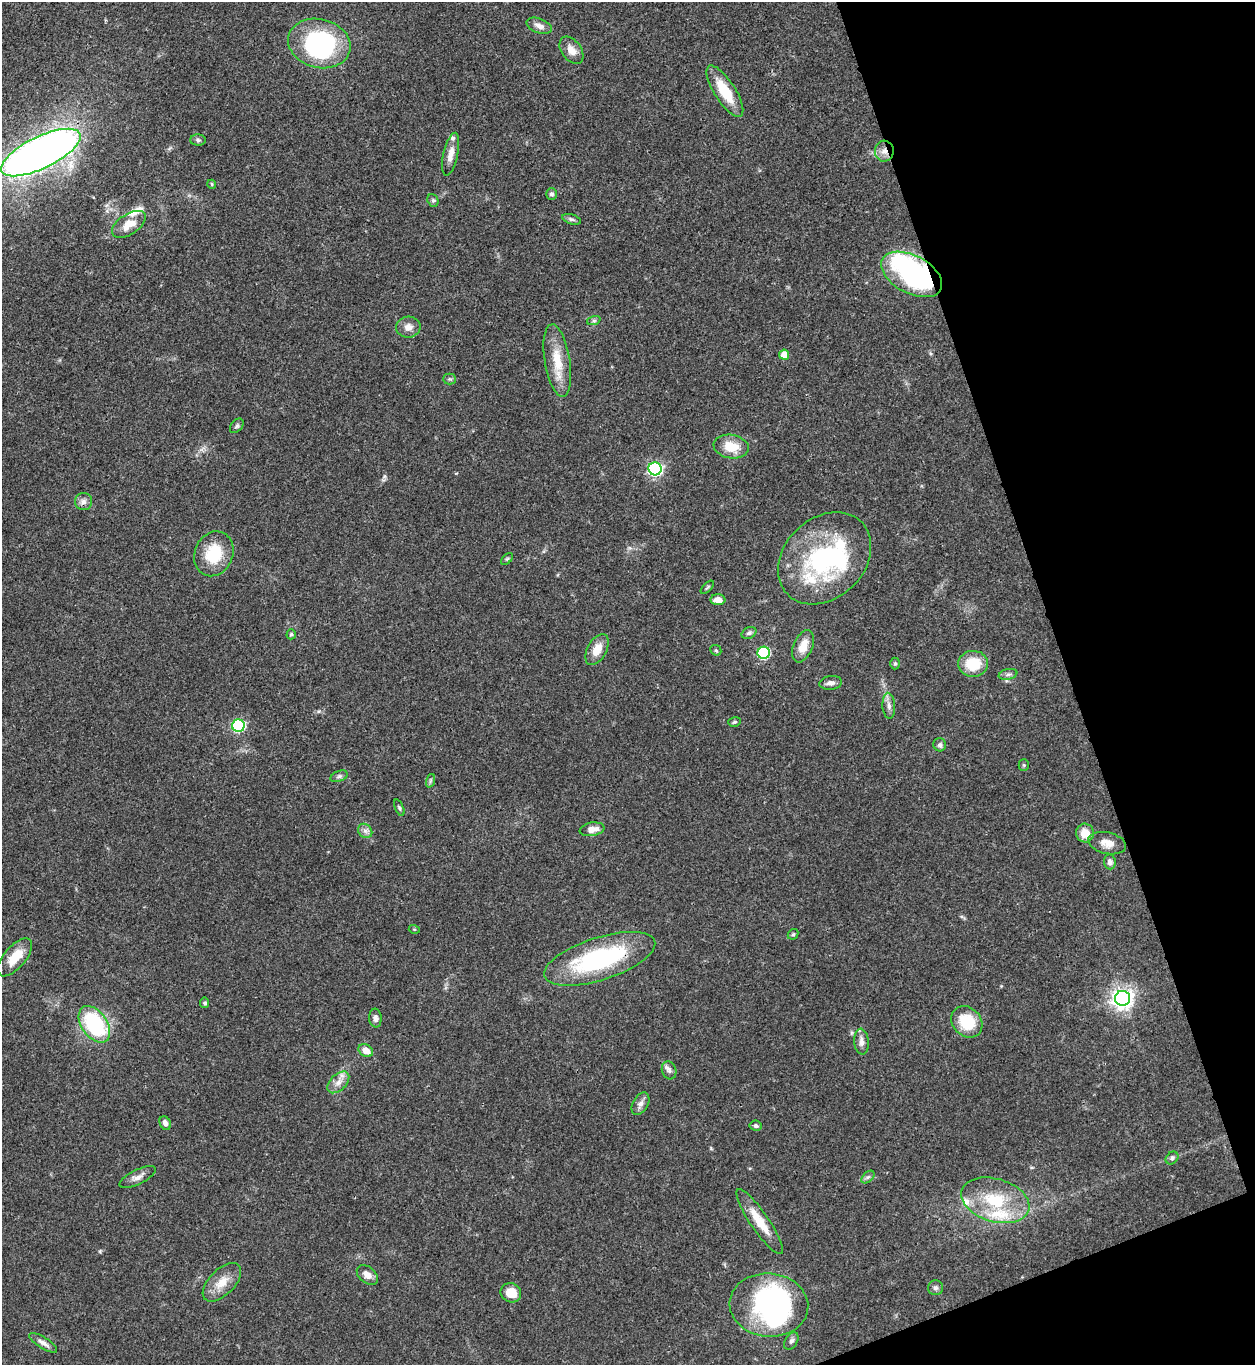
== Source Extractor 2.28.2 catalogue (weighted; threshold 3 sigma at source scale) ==
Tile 12 of 4 x 4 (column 4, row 3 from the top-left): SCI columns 4039-5291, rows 1365-2727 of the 5443 x 5458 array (HDU 1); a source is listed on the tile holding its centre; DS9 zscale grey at full resolution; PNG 1257 x 1367 px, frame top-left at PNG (2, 2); each listed source drawn as its Kron ellipse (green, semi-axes under 4 px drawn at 4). Shown black and unused: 17% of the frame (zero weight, under 3 of 4 exposures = <1% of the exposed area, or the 3 px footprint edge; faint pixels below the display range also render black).
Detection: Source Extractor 2.28.2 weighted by HDU 2 'WHT'; one run over the whole footprint, this tile lists its part. Background 0.062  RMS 0.0052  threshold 0.0232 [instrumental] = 3 sigma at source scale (4.5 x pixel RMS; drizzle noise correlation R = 1.50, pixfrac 1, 0.05/0.05 arcsec/px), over >= 5 px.
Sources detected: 89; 4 inside a brighter object's white glare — neither listed nor drawn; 6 inside a brighter listed object's ellipse — not listed separately; the other 79 listed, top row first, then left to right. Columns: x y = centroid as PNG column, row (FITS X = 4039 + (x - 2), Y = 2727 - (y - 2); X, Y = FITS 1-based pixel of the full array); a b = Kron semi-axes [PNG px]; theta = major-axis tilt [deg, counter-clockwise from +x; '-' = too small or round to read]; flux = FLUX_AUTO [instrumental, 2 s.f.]
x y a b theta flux
539 26 13 7 -21 3.3
319 43 32 24 -15 67
571 50 15 9 -55 4.5
725 91 30 10 -57 16
198 140 8 5 -1 1.2
884 151 10 9 - 3.9
41 152 43 16 26 420
451 154 22 7 77 4.6
212 184 5 4 - 0.6
551 194 6 5 - 1.3
433 200 6 5 - 0.96
572 219 9 5 -16 1.2
129 224 19 10 33 7.2
912 274 33 19 -28 110
594 320 7 4 19 1
408 327 12 10 3 3.8
784 355 5 5 - 6.3
557 361 37 12 -81 14
449 379 6 5 - 0.93
237 426 8 5 50 1
731 447 17 12 -10 11
655 469 6 6 - 110
83 502 8 8 - 2.3
214 554 23 19 67 20
825 558 52 40 44 72
507 559 7 4 44 0.79
707 587 8 3 45 0.7
718 600 7 5 -2 4.2
749 633 8 5 27 1.6
291 634 5 4 - 0.91
803 646 17 9 67 7.3
597 649 17 9 62 7.4
716 650 6 5 - 0.79
764 653 6 6 - 56
895 663 6 5 - 0.87
973 664 15 13 4 16
1008 674 9 5 13 1.5
831 683 11 7 7 2.4
889 706 13 6 -86 2.5
734 722 6 4 15 0.9
238 726 6 6 - 59
940 745 6 6 - 1.5
1024 765 5 5 - 0.72
339 776 9 5 21 1.2
430 781 7 4 71 0.88
399 808 9 4 -67 0.89
592 829 12 6 9 4.8
365 831 8 6 -44 1.8
1085 833 9 9 - 7
1107 843 19 10 -13 5.4
1110 862 7 6 - 2.1
414 929 5 3 - 0.49
793 934 6 4 43 0.75
15 957 23 10 49 11
600 959 58 21 18 73
1122 998 7 7 - 320
205 1003 5 4 - 1.1
375 1018 9 6 -86 1.9
967 1022 17 14 -47 18
94 1024 20 12 -55 50
862 1042 13 7 -85 3
366 1051 8 6 -32 4.5
669 1070 9 7 -73 1.9
338 1082 13 8 45 3.9
640 1104 12 7 60 2.8
165 1123 7 5 -65 2.3
756 1126 6 5 - 1.1
1172 1158 7 5 45 1.5
138 1177 20 7 26 3.2
868 1177 8 4 43 1.2
995 1200 35 21 -17 27
760 1222 39 9 -56 12
367 1275 12 8 -41 3.9
222 1282 24 12 45 8.4
935 1288 7 7 - 1.4
511 1293 10 9 - 8.3
769 1305 39 31 -5 120
791 1341 9 6 57 1.6
43 1343 16 5 -32 2.5
Overlapping masked pixels (flux is a lower limit): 4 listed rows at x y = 884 151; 41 152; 912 274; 600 959